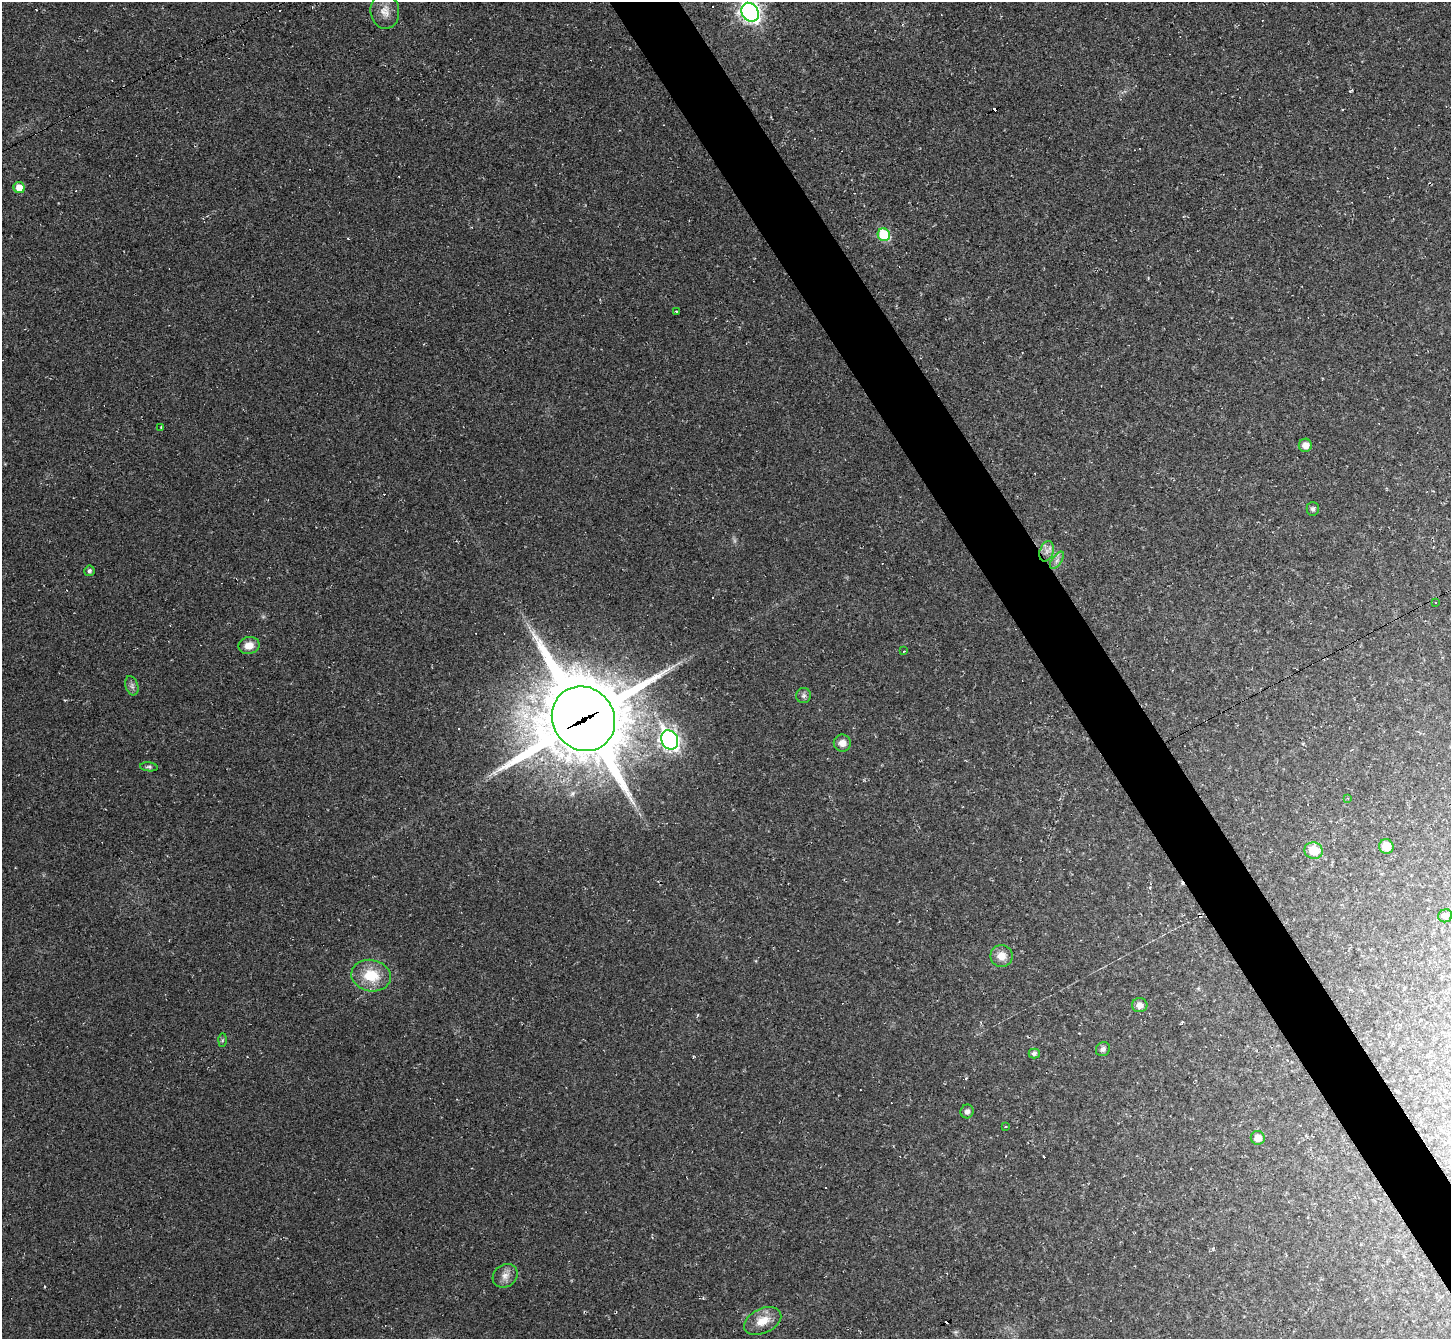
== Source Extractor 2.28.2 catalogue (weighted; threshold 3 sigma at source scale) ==
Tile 6 of 4 x 4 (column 2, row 2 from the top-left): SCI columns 1451-2899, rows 2828-4164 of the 5799 x 5790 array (HDU 1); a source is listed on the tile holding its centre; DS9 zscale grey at full resolution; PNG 1453 x 1341 px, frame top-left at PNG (2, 2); each listed source drawn as its Kron ellipse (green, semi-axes under 4 px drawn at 4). Shown black and unused: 5% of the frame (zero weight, under 2 of 3 exposures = <1% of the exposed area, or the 3 px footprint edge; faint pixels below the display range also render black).
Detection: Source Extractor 2.28.2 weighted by HDU 2 'WHT'; one run over the whole footprint, this tile lists its part. Background 0.0951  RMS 0.008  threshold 0.0359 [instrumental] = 3 sigma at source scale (4.5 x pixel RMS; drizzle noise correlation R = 1.50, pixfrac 1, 0.05/0.05 arcsec/px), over >= 5 px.
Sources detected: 58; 23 cosmic-ray / hot-pixel residue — neither listed nor drawn; the other 35 listed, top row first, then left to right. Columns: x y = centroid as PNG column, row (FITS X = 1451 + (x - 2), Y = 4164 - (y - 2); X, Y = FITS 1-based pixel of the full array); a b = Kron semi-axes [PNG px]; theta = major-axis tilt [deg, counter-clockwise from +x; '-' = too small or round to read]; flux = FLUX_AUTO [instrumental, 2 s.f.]
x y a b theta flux
385 11 18 14 -83 9
750 12 10 8 -55 380
19 188 6 5 - 11
884 235 6 6 - 42
676 311 3 2 - 0.58
161 427 3 2 - 0.56
1305 445 6 6 - 6.7
1313 509 7 6 - 2.1
1047 551 10 7 72 4.4
1057 560 10 5 55 2.9
89 571 5 5 - 2.3
1436 603 3 2 - 0.56
249 645 11 8 12 8.2
904 651 4 2 - 0.67
132 686 10 6 -72 2.7
804 696 7 7 - 2.4
583 719 33 30 -51 9400
670 740 10 8 -60 340
842 743 8 8 - 5.5
149 767 9 4 -6 1.6
1348 798 4 3 - 0.65
1386 846 7 7 - 14
1314 851 9 8 - 18
1445 916 7 6 - 4.7
1001 956 11 11 - 9.2
371 976 20 15 -10 24
1140 1005 8 7 - 5.4
222 1040 7 4 88 1.2
1103 1049 7 6 - 2.9
1034 1054 5 5 - 2.7
967 1111 7 6 - 3
1005 1126 3 2 - 0.67
1258 1138 7 7 - 8.3
505 1276 13 11 38 6
763 1321 20 12 26 13
Overlapping masked pixels (flux is a lower limit): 1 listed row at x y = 583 719
Isophote crosses this tile's border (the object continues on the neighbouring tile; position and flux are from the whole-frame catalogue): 1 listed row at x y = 750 12